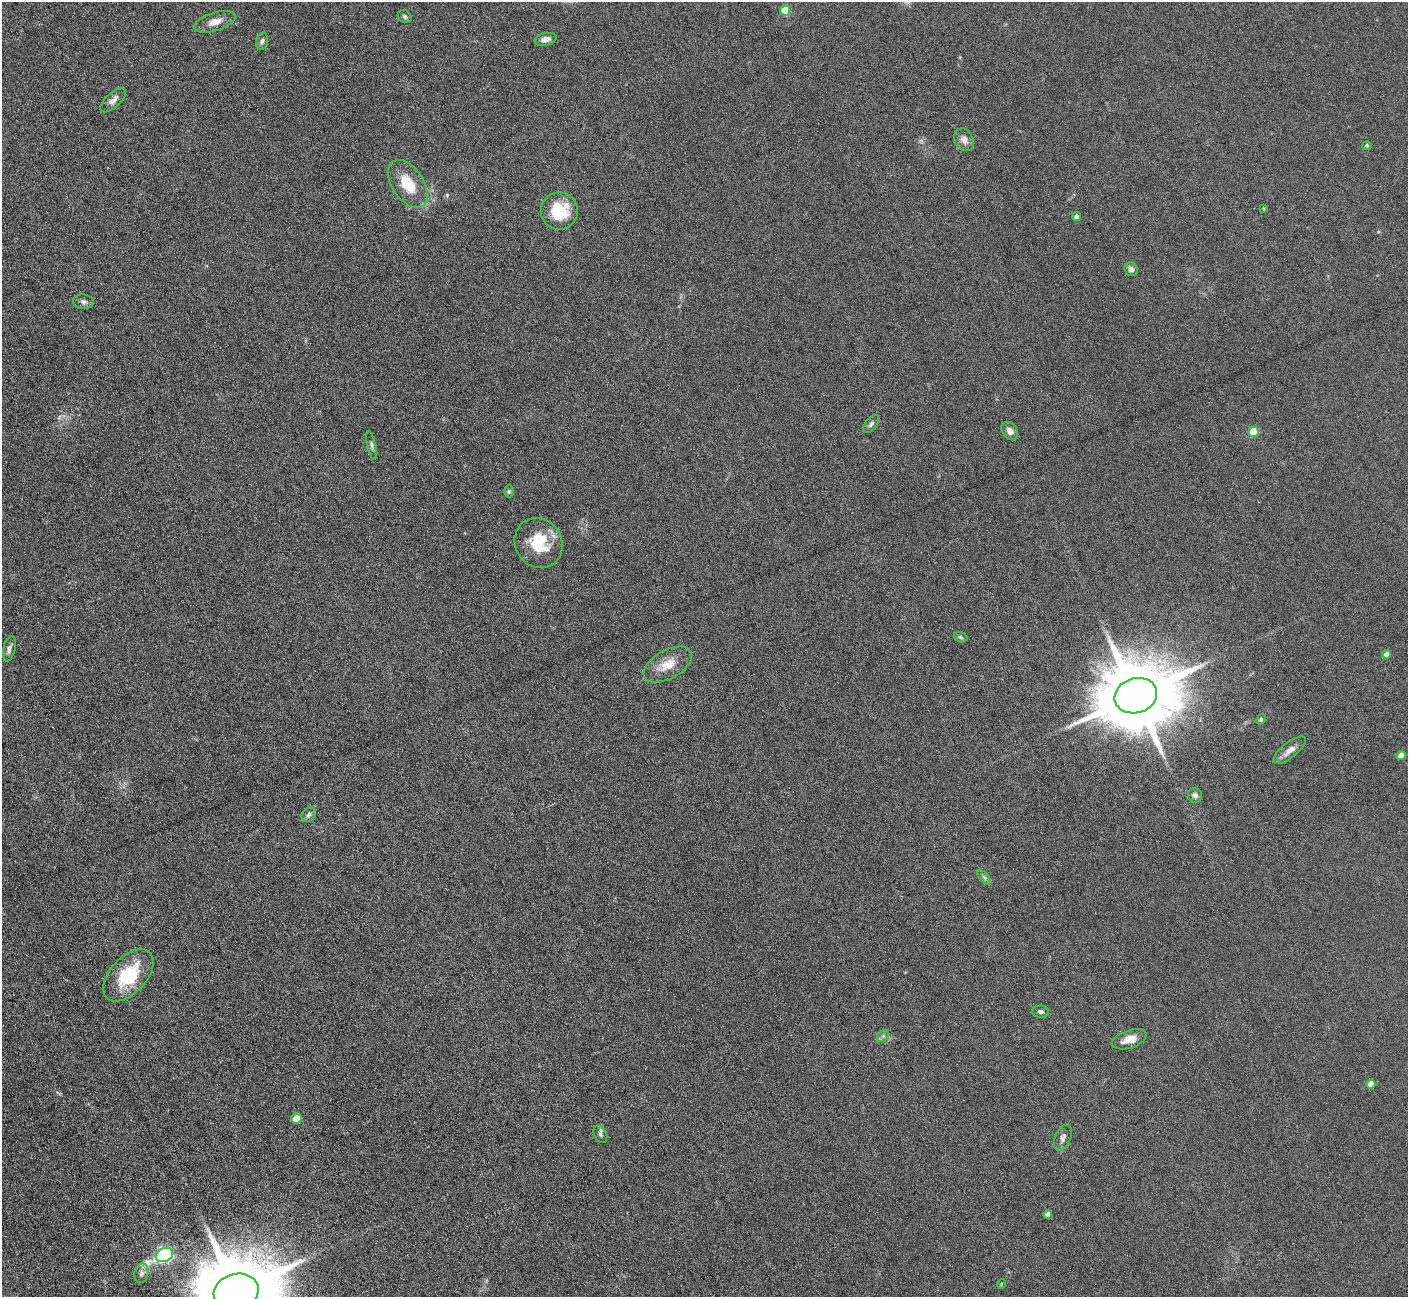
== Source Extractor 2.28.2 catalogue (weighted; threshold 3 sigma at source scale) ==
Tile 7 of 4 x 4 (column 3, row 2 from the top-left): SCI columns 2815-4220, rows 2874-4168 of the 5627 x 5613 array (HDU 1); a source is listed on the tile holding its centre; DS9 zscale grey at full resolution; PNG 1410 x 1299 px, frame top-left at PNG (2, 2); each listed source drawn as its Kron ellipse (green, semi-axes under 4 px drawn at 4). Shown black and unused: <1% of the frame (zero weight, under 3 of 6 exposures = <1% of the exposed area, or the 3 px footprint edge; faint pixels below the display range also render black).
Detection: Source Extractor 2.28.2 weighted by HDU 2 'WHT'; one run over the whole footprint, this tile lists its part. Background 0.109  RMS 0.0089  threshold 0.0365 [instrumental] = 3 sigma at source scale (4.09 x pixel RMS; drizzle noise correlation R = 1.36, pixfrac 0.8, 0.05/0.05 arcsec/px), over >= 5 px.
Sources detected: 44; all 44 listed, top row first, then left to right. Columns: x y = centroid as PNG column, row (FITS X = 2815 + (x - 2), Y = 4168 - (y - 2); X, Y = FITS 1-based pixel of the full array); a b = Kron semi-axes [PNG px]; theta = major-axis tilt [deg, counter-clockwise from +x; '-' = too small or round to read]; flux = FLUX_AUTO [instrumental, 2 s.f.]
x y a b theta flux
785 11 5 5 - 28
405 16 7 6 - 2.2
215 22 21 9 17 9.1
546 39 11 6 13 4.7
262 41 9 6 75 2.4
113 100 16 7 42 4.9
964 140 12 9 -65 5.1
1367 145 5 4 - 1.5
408 184 27 15 -56 24
1263 208 3 3 - 0.9
559 211 19 18 - 32
1076 217 4 4 - 3.7
1131 269 7 6 - 3.7
83 302 10 7 -6 2.9
871 424 10 5 52 2.2
1010 431 10 7 -52 5
1254 432 5 5 - 35
372 446 15 4 -77 2.4
509 491 6 4 90 1.4
539 543 26 23 -57 35
961 637 7 5 -23 1.3
9 649 13 6 76 3.4
1386 654 4 4 - 5
668 665 26 14 29 16
1136 696 21 17 18 10000
1261 719 5 4 - 1.3
1290 750 19 7 39 6.5
1401 756 5 4 - 9.1
1195 795 7 7 - 2.9
309 815 8 6 46 2.7
984 877 9 4 -48 2.1
128 975 31 18 48 45
1040 1012 8 6 -2 2.3
883 1036 7 5 46 2.1
1129 1039 18 9 18 10
1371 1084 4 4 - 10
296 1119 5 5 - 22
600 1134 9 6 -62 2.4
1063 1138 14 7 67 4
1048 1215 4 4 - 5.6
164 1255 9 6 27 230
141 1273 10 7 77 3.6
1001 1284 5 3 - 0.63
236 1291 23 17 13 13000
Isophote crosses this tile's border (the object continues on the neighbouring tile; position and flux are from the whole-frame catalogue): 1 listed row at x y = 236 1291